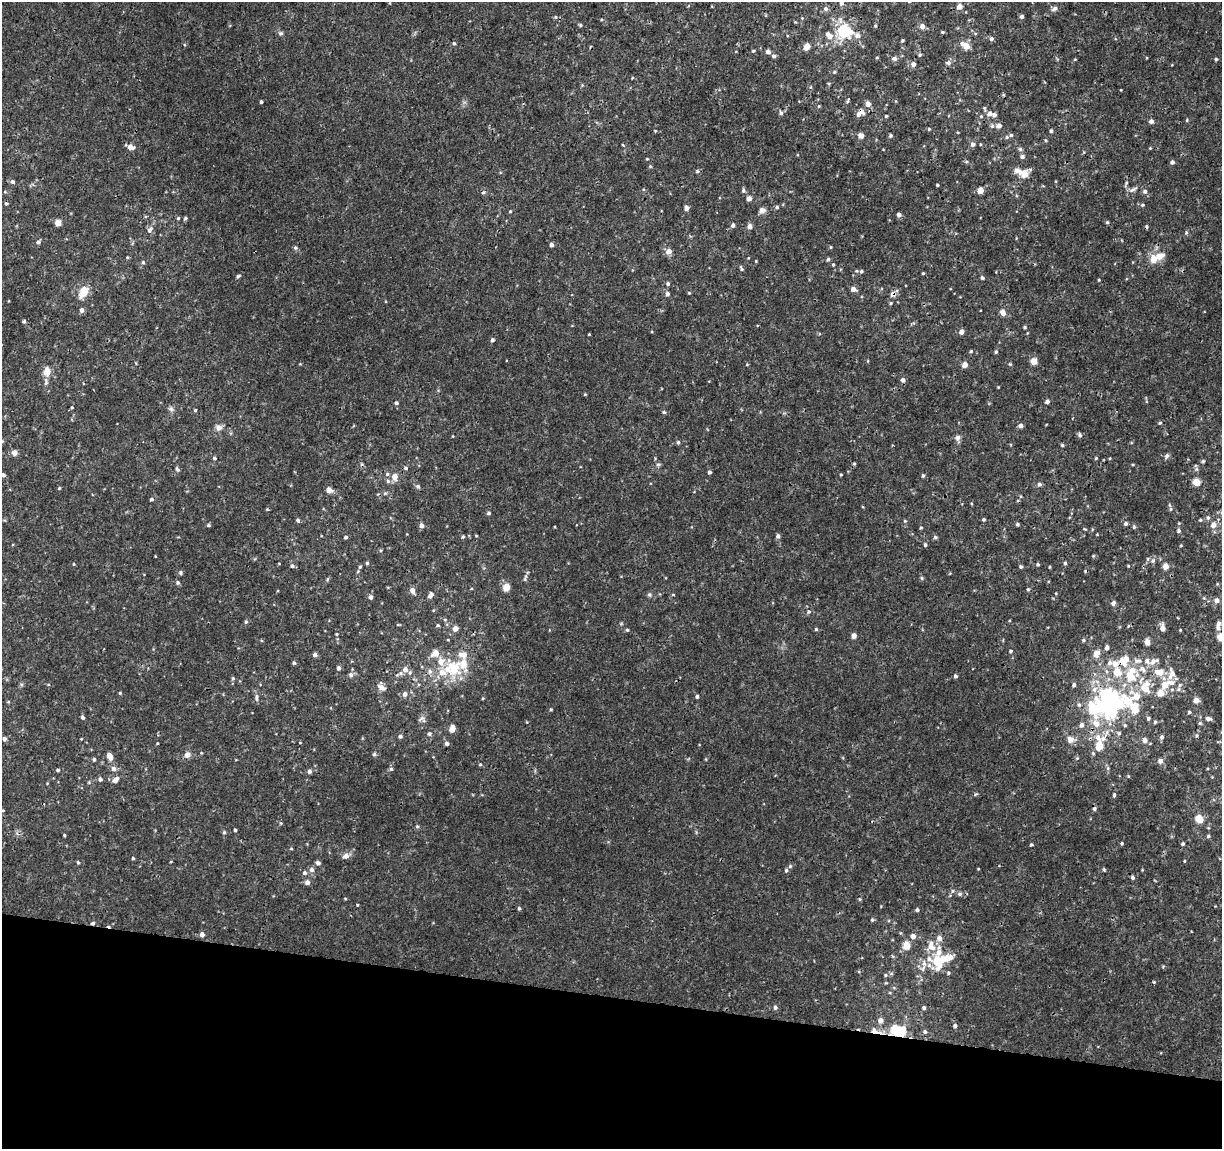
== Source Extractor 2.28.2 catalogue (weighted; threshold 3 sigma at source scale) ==
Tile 15 of 4 x 4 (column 3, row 4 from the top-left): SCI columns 2443-3662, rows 224-1370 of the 4892 x 5096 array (HDU 1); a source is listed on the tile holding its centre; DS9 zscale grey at full resolution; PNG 1224 x 1151 px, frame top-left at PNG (2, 2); no overlay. Shown black and unused: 13% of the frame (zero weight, under 3 of 4 exposures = <1% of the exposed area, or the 3 px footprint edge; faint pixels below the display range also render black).
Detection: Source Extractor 2.28.2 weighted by HDU 2 'WHT'; one run over the whole footprint, this tile lists its part. Background 0.00125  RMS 9.5e-04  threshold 0.00428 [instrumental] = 3 sigma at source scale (4.5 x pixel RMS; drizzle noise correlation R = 1.50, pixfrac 1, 0.0396/0.0396 arcsec/px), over >= 5 px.
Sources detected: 375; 3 inside a brighter object's white glare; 6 cosmic-ray / hot-pixel residue — not listed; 34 inside a brighter listed object's ellipse — not listed separately; the other 332 listed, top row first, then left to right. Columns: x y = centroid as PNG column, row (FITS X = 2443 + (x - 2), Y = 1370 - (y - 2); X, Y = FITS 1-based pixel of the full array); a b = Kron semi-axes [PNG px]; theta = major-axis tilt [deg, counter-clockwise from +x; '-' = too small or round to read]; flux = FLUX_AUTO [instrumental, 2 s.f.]
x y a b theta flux
841 3 5 5 - 0.24
959 7 7 6 - 0.39
1055 8 7 5 28 0.32
826 9 6 6 - 0.26
556 17 5 3 - 0.088
1022 17 4 4 - 0.23
580 25 5 4 - 0.12
875 26 4 3 - 0.099
922 26 5 5 - 0.54
844 31 10 10 - 5.7
942 32 4 4 - 0.11
281 33 6 5 - 0.18
857 35 7 6 - 0.39
829 36 13 8 -47 0.76
991 39 5 5 - 0.23
902 41 4 3 - 0.12
454 43 5 4 - 0.15
807 46 6 5 - 0.96
966 46 7 5 -33 1.5
753 51 4 3 - 0.095
768 52 5 5 - 0.32
920 55 5 4 - 0.13
774 56 5 5 - 0.21
877 58 4 3 - 0.084
894 59 8 6 -17 0.28
1075 59 5 3 - 0.074
1216 59 4 4 - 0.11
948 63 7 6 - 0.26
913 64 5 5 - 0.43
834 72 4 4 - 0.12
632 78 4 3 - 0.066
829 83 5 3 - 0.094
848 101 7 3 69 0.11
261 102 3 3 - 0.19
868 104 5 5 - 0.67
819 106 4 3 - 0.093
781 113 6 5 - 0.2
859 114 6 5 - 0.38
990 114 6 6 - 0.41
886 116 3 3 - 0.096
1187 120 4 4 - 0.1
1151 121 5 5 - 0.33
992 126 7 5 -90 0.19
999 126 6 5 - 0.39
929 129 4 3 - 0.087
1051 131 4 4 - 0.17
1011 135 5 4 - 0.15
861 136 5 5 - 0.53
890 136 4 4 - 0.16
1007 137 5 5 - 0.13
1046 140 4 4 - 0.11
973 144 5 5 - 0.29
130 147 8 5 -20 0.6
1150 148 4 4 - 0.075
1020 149 5 5 - 0.18
1022 157 5 5 - 0.22
966 162 5 3 - 0.11
1172 162 4 4 - 0.29
697 171 5 4 - 0.15
1024 175 12 9 63 0.78
12 182 5 5 - 0.23
937 185 3 3 - 0.11
1133 189 15 5 27 0.34
743 190 6 5 - 0.18
980 190 4 4 - 1.1
1145 191 6 5 - 0.25
749 198 5 4 - 0.55
1143 205 5 4 - 0.13
777 207 5 4 - 0.13
686 208 5 4 - 0.41
762 210 7 7 - 0.43
510 211 4 3 - 0.096
899 214 4 4 - 0.34
178 218 5 4 - 0.11
185 218 5 4 - 0.14
1107 222 4 4 - 0.12
58 223 4 4 - 1.2
733 225 5 4 - 0.29
750 226 5 5 - 0.5
150 230 10 6 57 0.39
1186 233 5 4 - 0.13
38 242 6 4 49 0.23
552 245 4 4 - 0.36
831 247 4 4 - 0.091
295 248 5 5 - 0.19
669 251 6 6 - 0.66
127 257 4 3 - 0.083
828 259 5 4 - 0.16
1153 259 8 7 - 1.1
756 261 3 3 - 0.072
143 262 5 4 - 0.12
833 265 3 3 - 0.095
741 268 8 3 -65 0.14
861 271 6 5 - 0.19
923 273 3 3 - 0.11
238 276 5 4 - 0.15
982 278 4 4 - 0.17
1099 280 3 3 - 0.088
668 284 5 5 - 0.16
853 289 5 5 - 0.5
84 292 9 7 57 1.9
689 293 4 4 - 0.093
667 294 6 5 - 0.24
893 294 8 7 - 0.41
891 303 4 4 - 0.11
82 310 5 4 - 0.38
1003 313 7 5 -57 0.53
24 321 4 4 - 0.15
1025 327 4 3 - 0.13
961 332 5 4 - 0.48
589 334 3 2 - 0.072
492 340 4 4 - 0.26
971 351 4 3 - 0.099
996 352 4 4 - 0.15
1034 361 5 5 - 1.2
1010 364 4 4 - 0.091
965 365 5 4 - 0.76
47 372 10 8 88 1
903 380 5 5 - 0.31
585 394 4 3 - 0.085
1047 401 5 4 - 0.25
396 403 4 4 - 0.19
72 407 4 3 - 0.084
171 409 8 6 -14 0.23
195 410 4 3 - 0.1
664 412 5 4 - 0.13
1160 423 5 4 - 0.12
1020 426 5 5 - 0.32
219 427 9 8 - 0.41
1080 435 5 5 - 0.2
957 438 8 7 - 0.32
678 442 5 4 - 0.16
1062 445 5 4 - 0.13
14 453 7 6 - 0.42
1167 456 7 5 44 0.21
214 458 4 4 - 0.15
1096 458 5 3 - 0.088
1203 461 5 4 - 0.12
658 464 6 4 0 0.15
854 464 4 4 - 0.11
406 468 5 4 - 0.16
177 469 7 4 -60 0.18
709 472 4 4 - 0.22
387 474 5 5 - 0.17
841 474 4 2 - 0.075
3 475 4 4 - 0.19
923 476 5 4 - 0.13
394 477 7 6 - 0.76
388 481 6 6 - 0.21
1196 482 5 5 - 1.7
1039 484 5 5 - 0.21
418 486 6 6 - 0.2
59 488 4 4 - 0.1
329 490 5 5 - 0.77
151 499 4 4 - 0.19
267 509 4 4 - 0.084
1171 509 6 4 89 0.15
488 513 5 4 - 0.17
1208 518 6 5 - 0.18
984 519 4 4 - 0.15
298 520 5 5 - 0.19
1200 520 4 4 - 0.1
905 521 4 3 - 0.09
1017 524 4 4 - 0.16
1126 524 5 4 - 0.22
208 525 5 4 - 0.14
421 525 5 4 - 0.36
1213 525 7 6 - 0.63
921 527 4 3 - 0.086
1134 527 5 4 - 0.13
1178 531 5 5 - 0.18
778 536 5 4 - 0.28
346 537 4 3 - 0.19
463 537 5 4 - 0.12
935 537 5 4 - 0.15
925 545 5 4 - 0.15
1153 561 7 6 - 0.25
367 563 4 4 - 0.12
1065 563 4 4 - 0.14
73 564 4 3 - 0.071
1038 564 4 4 - 0.14
292 566 5 5 - 0.15
1128 566 4 3 - 0.078
1165 566 5 5 - 0.76
360 567 5 4 - 0.13
1020 567 4 4 - 0.15
1050 567 4 3 - 0.083
181 572 6 5 - 0.16
525 577 12 4 77 0.23
922 578 6 3 -71 0.11
178 583 5 5 - 0.18
506 587 8 8 - 0.76
1028 589 5 4 - 0.12
412 590 6 5 - 0.48
431 595 7 5 57 0.46
649 595 6 5 - 0.16
673 595 4 3 - 0.079
370 597 5 4 - 0.27
1217 600 6 6 - 0.43
1113 603 5 5 - 0.3
809 612 6 6 - 0.21
445 620 5 5 - 0.13
246 622 5 4 - 0.15
398 625 5 3 - 0.084
438 625 5 4 - 0.11
1163 628 6 5 - 0.63
1218 628 7 6 - 0.38
455 629 5 5 - 0.63
816 629 4 4 - 0.13
627 630 4 4 - 0.11
336 634 4 4 - 0.086
854 636 4 4 - 0.55
1221 637 6 6 - 1.4
1083 640 5 4 - 0.13
1147 642 5 4 - 0.73
1107 647 6 4 82 0.34
1010 651 5 4 - 0.13
435 653 7 6 - 1.1
1096 654 10 7 62 0.68
315 655 5 4 - 0.28
1126 659 14 8 81 1.2
1153 661 10 8 53 0.53
294 663 4 4 - 0.17
1109 663 8 7 - 0.39
338 668 5 4 - 0.23
453 668 24 19 8 3.8
405 669 7 7 - 0.66
1143 669 12 8 -53 0.66
1106 671 6 4 -71 0.17
1117 672 9 8 - 1.4
1159 672 14 9 -5 1.1
351 675 6 5 - 0.27
955 676 4 4 - 0.19
1132 677 15 11 4 1.6
233 678 5 4 - 0.13
1165 684 9 7 54 1
1074 685 5 4 - 0.26
381 687 10 7 -43 0.54
1145 687 14 11 -87 1.8
120 693 4 3 - 0.1
1161 693 6 5 - 1.1
405 694 6 6 - 0.34
257 696 7 5 -88 0.23
697 697 4 4 - 0.18
483 698 4 3 - 0.091
1196 700 5 5 - 0.6
1127 701 62 18 -29 5.7
8 702 5 3 - 0.081
1109 706 13 9 -54 18
551 709 4 3 - 0.091
1093 709 22 19 -35 4.3
1189 712 4 3 - 0.14
82 717 4 4 - 0.17
1208 718 7 4 -13 0.31
421 719 13 4 33 0.27
1200 723 6 5 - 0.13
1082 725 6 5 - 0.37
452 729 6 5 - 0.98
429 733 5 5 - 0.18
1119 733 5 5 - 0.17
1196 735 5 4 - 0.14
400 736 5 4 - 0.2
1162 737 5 5 - 0.19
4 739 5 4 - 0.22
1070 739 10 9 - 0.61
1145 740 5 5 - 0.46
157 743 3 3 - 0.076
447 743 5 5 - 0.26
1099 746 11 7 81 1.7
374 754 5 5 - 0.14
187 755 8 7 - 0.41
110 756 8 5 -61 0.82
1077 758 4 4 - 0.11
94 759 4 3 - 0.16
1160 761 6 6 - 0.33
480 764 5 3 - 0.097
1108 768 6 5 - 0.16
113 769 5 5 - 0.37
391 769 5 5 - 0.16
58 770 5 4 - 0.15
309 771 5 4 - 0.25
1128 776 4 3 - 0.085
100 779 5 4 - 0.29
115 780 9 6 41 0.51
47 783 4 3 - 0.07
1114 795 5 3 - 0.15
3 810 4 3 - 0.094
1199 819 10 8 -41 1.1
417 826 5 4 - 0.15
235 830 3 3 - 0.13
224 832 5 4 - 0.15
64 835 3 3 - 0.11
1208 836 5 4 - 0.14
1122 843 4 4 - 0.094
1031 844 4 3 - 0.12
1183 844 4 3 - 0.13
291 849 4 3 - 0.082
346 856 9 7 16 0.44
133 858 4 3 - 0.12
1184 861 4 3 - 0.077
78 862 4 3 - 0.12
318 863 5 5 - 0.31
790 866 5 5 - 0.13
1104 869 5 4 - 0.12
311 870 6 6 - 0.36
786 870 5 4 - 0.17
305 873 5 5 - 0.24
1133 878 5 4 - 0.19
307 882 6 5 - 0.33
952 891 5 3 - 0.14
960 894 7 5 20 0.19
860 899 5 3 - 0.1
357 905 3 3 - 0.089
519 908 4 4 - 0.16
917 910 5 4 - 0.17
872 920 5 4 - 0.13
93 923 5 4 - 0.16
202 934 5 4 - 0.42
913 936 6 5 - 0.45
906 946 6 5 - 1.6
939 952 18 9 81 1.2
947 958 15 7 13 1.6
929 959 13 7 -40 0.69
948 973 5 4 - 0.12
885 975 4 4 - 0.12
775 1007 5 5 - 0.24
924 1008 4 4 - 0.2
880 1020 6 5 - 0.46
955 1026 5 4 - 0.23
875 1031 20 6 -17 0.89
901 1032 6 5 - 3.3
925 1032 5 5 - 0.2
Overlapping masked pixels (flux is a lower limit): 6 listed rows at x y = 893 294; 1127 701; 1109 706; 93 923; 875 1031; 901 1032
Isophote crosses this tile's border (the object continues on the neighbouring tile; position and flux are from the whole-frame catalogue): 1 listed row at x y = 1221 637